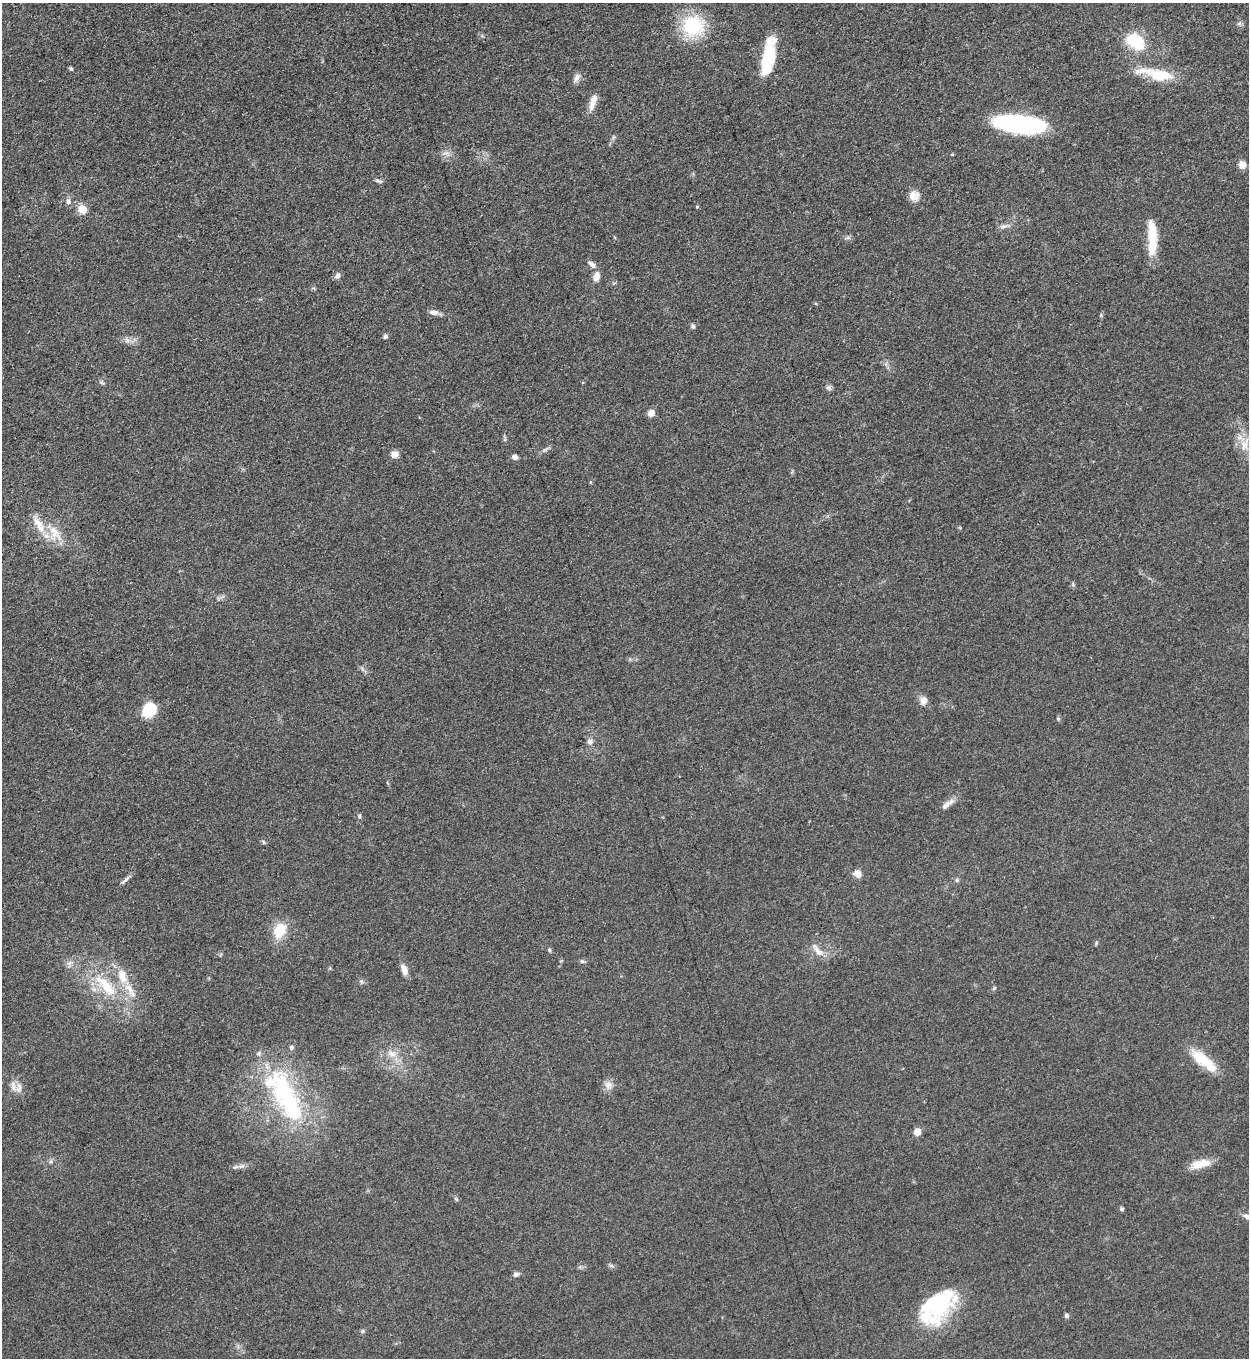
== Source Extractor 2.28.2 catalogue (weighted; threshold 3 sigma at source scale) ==
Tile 11 of 4 x 4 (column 3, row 3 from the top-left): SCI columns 2779-4025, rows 1366-2721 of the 5428 x 5440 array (HDU 1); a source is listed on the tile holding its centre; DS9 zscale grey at full resolution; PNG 1251 x 1360 px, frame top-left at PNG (2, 3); no overlay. Shown black and unused: <1% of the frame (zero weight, under 3 of 5 exposures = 1% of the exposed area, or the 3 px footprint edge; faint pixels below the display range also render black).
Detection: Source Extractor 2.28.2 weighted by HDU 2 'WHT'; one run over the whole footprint, this tile lists its part. Background 0.0613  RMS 0.0059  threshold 0.0265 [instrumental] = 3 sigma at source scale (4.5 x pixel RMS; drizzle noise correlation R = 1.50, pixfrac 1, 0.05/0.05 arcsec/px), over >= 5 px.
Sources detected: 80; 4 inside a brighter object's white glare — not listed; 5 inside a brighter listed object's ellipse — not listed separately; the other 71 listed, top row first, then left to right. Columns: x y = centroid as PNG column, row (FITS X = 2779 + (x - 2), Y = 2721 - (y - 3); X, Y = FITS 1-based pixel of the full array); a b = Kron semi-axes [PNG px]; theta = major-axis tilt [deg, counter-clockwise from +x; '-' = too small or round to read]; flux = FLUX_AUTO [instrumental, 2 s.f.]
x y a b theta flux
692 26 19 18 - 43
1138 43 17 13 -89 19
769 57 41 14 79 27
71 68 6 4 -49 0.94
1160 75 29 13 -9 20
577 77 14 6 60 2.6
593 102 23 8 73 5.5
1020 124 45 15 -6 94
446 154 13 6 -22 2.7
1242 165 9 7 -63 4.4
377 181 8 4 -9 1.2
914 196 14 12 19 5
68 202 8 7 - 1.9
697 206 5 3 - 0.51
82 209 10 9 - 6.7
1003 226 9 4 9 1.7
847 238 8 4 1 1.3
1152 239 42 12 -89 16
592 264 12 6 -41 2.6
337 276 8 7 - 2
596 276 11 7 73 4.9
434 312 13 6 -7 2.9
693 326 6 5 - 1.4
385 336 6 6 - 1.3
127 340 7 6 - 2
101 382 8 3 -19 0.96
829 388 8 6 -24 1.5
651 413 8 7 - 3.9
1245 444 22 10 71 7.6
545 450 12 3 41 1.4
394 455 9 8 - 3.8
515 457 6 5 - 2.8
40 527 20 9 -44 8.7
55 532 27 10 -53 10
362 669 7 4 -70 1.1
923 700 10 8 77 4.2
149 710 15 12 54 18
1058 719 5 4 - 0.86
590 742 8 7 - 2.4
946 805 17 7 38 3.8
359 816 6 5 - 0.9
263 842 6 3 -70 0.74
857 873 8 7 - 4.7
126 879 12 4 41 2
957 880 5 5 - 1.1
279 931 19 13 64 14
549 950 5 4 - 0.84
818 951 21 8 -47 5.6
582 961 6 5 - 1.1
70 963 11 5 19 2.1
404 970 13 7 -72 4.4
122 976 24 12 -69 12
106 986 38 13 -49 24
994 988 7 3 53 0.78
291 1048 6 5 - 1.3
392 1053 12 9 -13 4.8
1202 1058 32 15 -33 17
608 1085 10 10 - 3.7
19 1088 17 8 79 4.6
284 1094 76 33 -59 88
917 1132 5 5 - 11
1201 1164 26 10 11 9
242 1166 10 4 12 2
456 1199 6 4 -71 0.79
1122 1209 5 5 - 1.1
1248 1217 13 6 -21 3
611 1265 7 4 -20 1.1
516 1274 8 6 18 1.6
937 1305 46 25 39 52
1066 1316 5 5 - 1.5
362 1331 5 5 - 0.91
Isophote crosses this tile's border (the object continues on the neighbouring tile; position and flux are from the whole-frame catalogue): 1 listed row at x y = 1248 1217